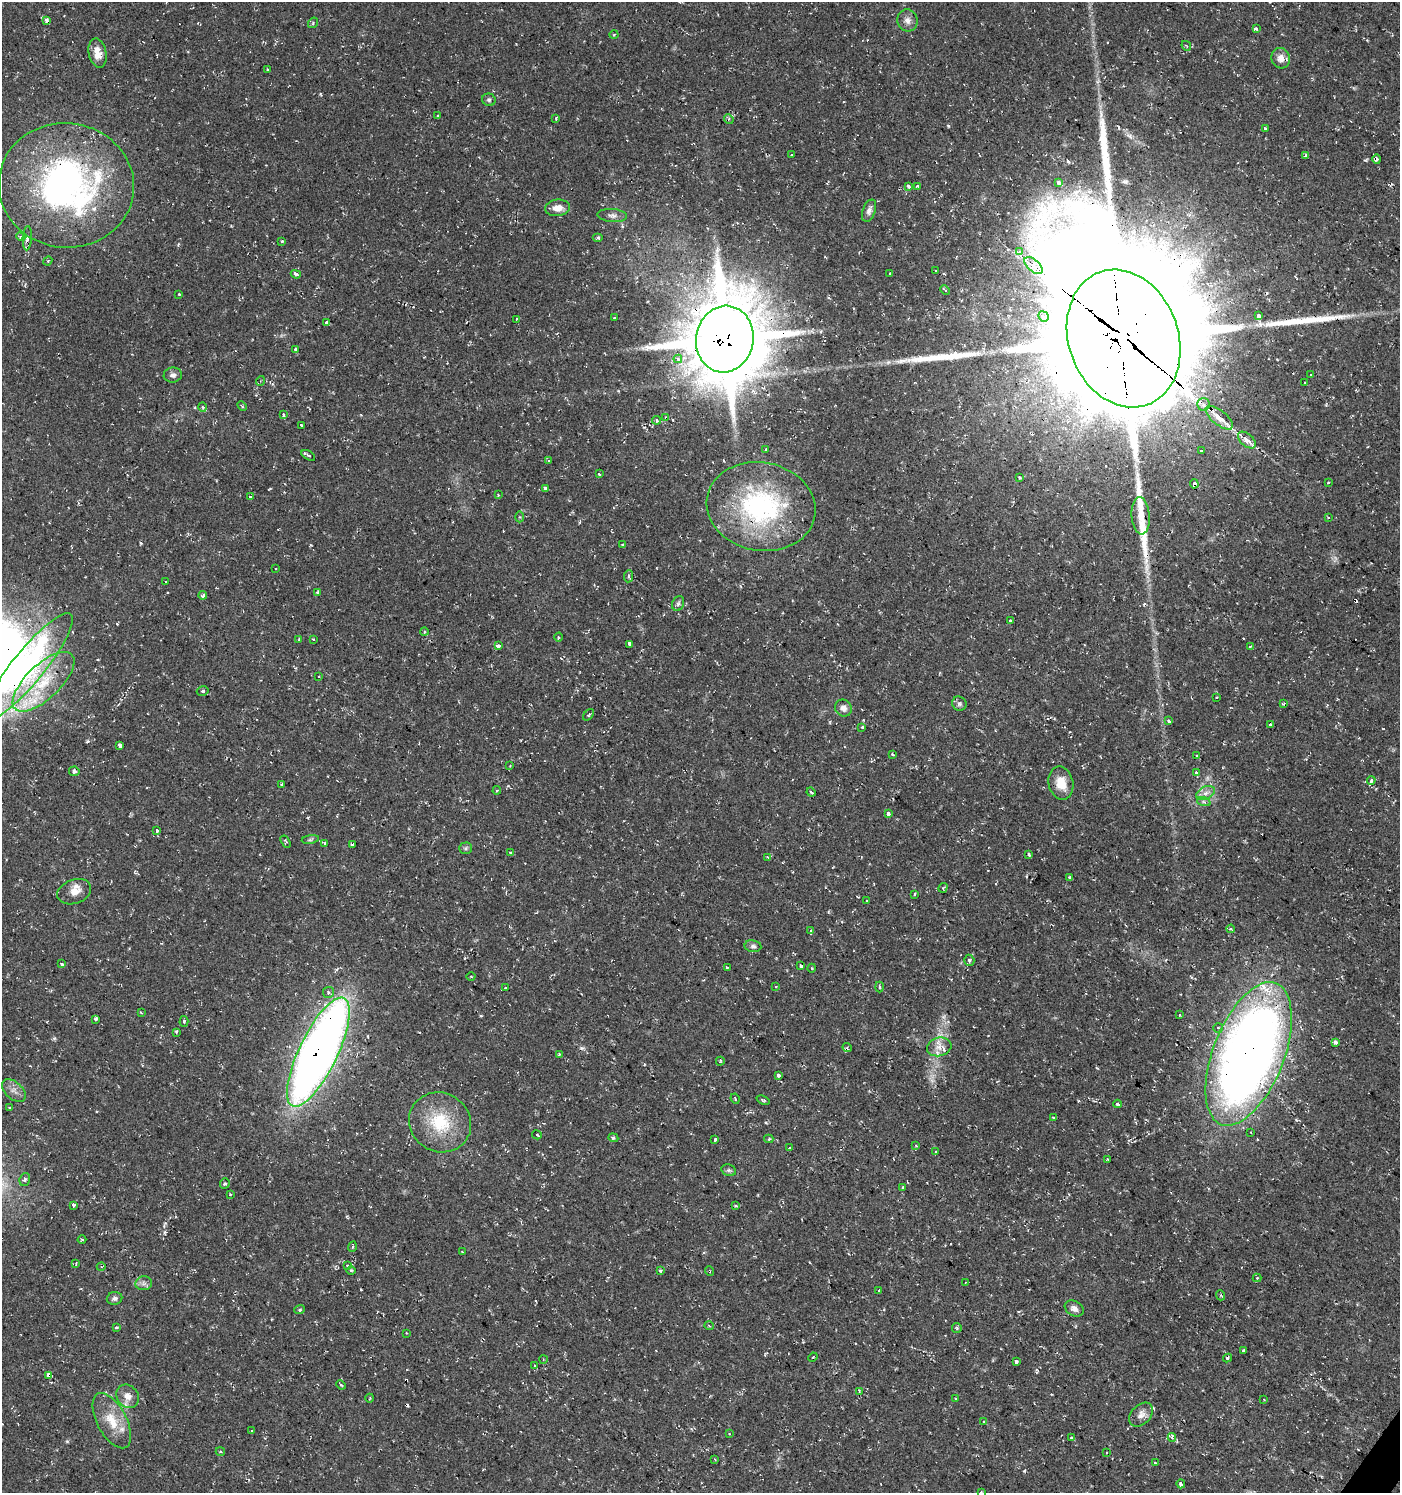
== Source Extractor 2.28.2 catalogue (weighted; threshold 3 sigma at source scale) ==
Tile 6 of 4 x 4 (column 2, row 2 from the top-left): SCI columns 1639-3036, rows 2985-4475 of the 6010 x 5973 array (HDU 1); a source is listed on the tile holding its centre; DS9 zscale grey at full resolution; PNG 1402 x 1495 px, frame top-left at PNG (2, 2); each listed source drawn as its Kron ellipse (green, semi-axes under 4 px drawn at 4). Shown black and unused: <1% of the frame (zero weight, under 2 of 3 exposures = <1% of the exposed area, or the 3 px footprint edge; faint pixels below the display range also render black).
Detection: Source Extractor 2.28.2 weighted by HDU 2 'WHT'; one run over the whole footprint, this tile lists its part. Background 0.0375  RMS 0.004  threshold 0.018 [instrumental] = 3 sigma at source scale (4.5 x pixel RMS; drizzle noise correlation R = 1.50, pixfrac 1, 0.0396/0.0396 arcsec/px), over >= 5 px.
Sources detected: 250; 1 inside a brighter object's white glare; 16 cosmic-ray / hot-pixel residue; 4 long thin detections or spike segments (spike, bleed or trail) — neither listed nor drawn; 4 inside a brighter listed object's ellipse — not listed separately; the other 225 listed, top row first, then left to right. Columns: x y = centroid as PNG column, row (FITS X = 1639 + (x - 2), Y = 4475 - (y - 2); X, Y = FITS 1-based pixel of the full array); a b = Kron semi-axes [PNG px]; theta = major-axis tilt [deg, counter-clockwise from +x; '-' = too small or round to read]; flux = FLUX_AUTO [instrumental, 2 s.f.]
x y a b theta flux
47 20 4 3 - 1.6
907 20 11 10 - 2.3
313 23 5 4 - 0.58
1256 29 4 3 - 2.6
614 34 4 3 - 0.46
1186 46 5 3 - 0.38
98 53 15 8 -77 4.9
1281 58 10 9 - 2.9
267 70 3 2 - 0.55
489 100 7 6 - 0.87
438 116 3 2 - 0.57
556 118 3 3 - 0.75
729 119 5 4 - 0.54
1265 128 3 3 - 0.5
791 155 3 3 - 1.6
1305 155 3 3 - 1.6
1377 159 5 3 - 0.94
1059 183 3 3 - 3.9
66 185 68 62 -6 140
908 186 3 3 - 5.8
918 186 3 3 - 0.81
557 208 12 8 7 3.5
869 211 11 6 70 1.6
612 215 15 6 -5 1.8
21 237 5 4 - 0.98
598 237 5 3 - 0.54
27 238 12 4 87 1.4
282 241 3 3 - 0.51
1020 252 4 3 - 110
48 261 4 4 - 0.45
1034 265 11 6 -42 3.6
936 271 3 3 - 0.87
890 273 3 3 - 0.87
296 274 5 3 - 2.9
945 290 6 3 -45 0.63
179 294 3 3 - 1.1
1043 316 5 4 - 0.97
1259 316 4 3 - 1.6
614 318 3 2 - 0.24
517 319 3 3 - 1.4
327 322 4 3 - 3.3
725 339 33 29 80 3000
1124 339 70 55 -70 23000
295 349 3 3 - 3.1
678 359 4 4 - 3.9
173 375 9 7 9 1.6
1311 375 3 3 - 0.92
260 381 5 3 - 0.34
1305 383 3 3 - 1.2
1204 404 6 6 - 1.9
242 406 5 3 - 0.41
202 407 5 3 - 0.43
284 415 3 3 - 2.7
666 418 4 3 - 3.6
1219 418 16 7 -39 8
657 420 4 3 - 1.2
301 425 3 3 - 1.6
1247 440 10 6 -40 4.7
766 449 3 3 - 1.2
1201 451 3 3 - 0.87
308 455 7 3 -32 1.2
548 461 3 2 - 0.62
599 474 3 3 - 1.1
1020 478 3 3 - 0.52
1328 482 3 3 - 0.61
1194 484 4 3 - 3.6
545 488 4 3 - 2.4
498 495 3 3 - 0.5
250 497 3 3 - 0.87
761 507 55 44 -11 66
1141 516 19 9 -85 4.5
519 517 5 3 - 0.48
1328 518 4 2 - 0.51
622 545 3 3 - 0.68
275 568 3 2 - 0.36
629 576 6 3 83 0.66
165 582 3 2 - 0.45
317 592 3 3 - 0.65
203 595 4 3 - 2.4
678 603 8 5 70 0.89
1010 620 3 3 - 0.65
424 632 4 3 - 0.44
558 637 4 3 - 0.39
299 639 3 3 - 0.61
313 640 3 3 - 0.89
629 644 4 3 - 2.9
498 646 4 3 - 3.9
1250 646 3 3 - 1.2
29 666 67 16 51 46
319 676 3 2 - 0.31
43 682 39 17 44 21
203 691 6 4 13 0.67
1217 697 3 2 - 0.31
959 704 7 7 - 1.1
1284 704 3 3 - 1
843 708 9 8 - 1.7
589 715 6 3 50 0.6
1169 721 4 3 - 1.7
1270 725 3 3 - 1.7
862 727 3 3 - 0.92
120 746 4 3 - 8.4
892 754 4 3 - 0.51
1196 755 3 3 - 0.46
510 766 2 2 - 0.28
74 771 5 4 - 0.98
1196 772 3 3 - 2.2
1371 780 4 3 - 8.5
1061 783 17 12 -78 6.5
281 784 3 2 - 0.44
497 790 4 3 - 0.56
811 792 5 3 - 0.97
1206 793 10 6 27 2.1
1204 802 7 4 -19 0.89
888 813 3 3 - 7.6
157 831 3 3 - 2.3
310 839 8 4 9 0.78
286 842 7 4 -58 0.58
325 843 4 4 - 0.63
352 844 3 2 - 0.52
465 848 6 5 - 0.78
510 853 3 3 - 1.3
1029 854 3 3 - 0.69
767 857 3 2 - 0.75
1070 877 3 3 - 0.59
943 888 5 3 - 0.45
74 892 17 12 20 4.3
914 894 4 2 - 0.38
866 901 3 2 - 0.45
1231 929 4 3 - 0.65
811 931 3 2 - 0.63
753 946 8 6 -9 1.1
969 960 5 5 - 0.8
62 964 3 3 - 1.1
801 966 4 3 - 2.9
727 967 3 2 - 0.94
812 968 4 3 - 0.43
471 977 4 3 - 0.35
776 987 3 3 - 0.57
879 987 5 3 - 0.47
506 988 4 2 - 0.43
328 993 5 5 - 0.9
141 1013 4 3 - 0.46
1180 1015 3 2 - 0.43
96 1019 3 3 - 0.91
184 1021 5 4 - 0.58
1218 1028 5 5 - 0.72
176 1032 4 3 - 0.67
1335 1042 3 3 - 11
847 1047 5 3 - 0.78
939 1047 12 9 14 3.6
318 1052 60 19 64 410
559 1054 3 3 - 0.44
1249 1054 76 35 69 470
720 1061 4 3 - 0.38
778 1076 3 3 - 5.6
14 1091 14 8 -42 2.5
735 1099 5 3 - 0.63
763 1100 7 3 -22 0.57
1117 1104 4 3 - 0.89
9 1107 3 3 - 1.6
1053 1117 3 2 - 0.31
440 1122 32 29 -33 21
1251 1132 3 2 - 0.39
537 1135 5 3 - 1
613 1138 5 4 - 0.58
715 1139 3 3 - 3.9
769 1139 5 4 - 0.55
916 1146 4 3 - 0.32
789 1147 3 3 - 1.2
936 1152 3 3 - 0.58
1108 1159 3 3 - 0.65
729 1170 7 5 -20 0.89
25 1179 6 5 - 0.99
225 1184 5 5 - 0.93
903 1187 3 3 - 0.85
230 1194 4 3 - 0.37
73 1205 3 3 - 2.4
736 1206 3 3 - 0.99
82 1239 4 3 - 0.39
352 1247 5 3 - 0.47
462 1252 3 3 - 0.49
76 1263 4 3 - 0.4
347 1266 4 3 - 0.48
101 1267 4 3 - 0.41
351 1271 5 3 - 0.52
660 1271 3 3 - 0.76
709 1271 5 3 - 0.36
1257 1278 4 4 - 0.4
966 1282 3 2 - 0.31
144 1283 8 7 - 1.5
879 1290 4 3 - 1.3
1220 1295 5 3 - 0.48
115 1298 8 6 13 1.3
1074 1308 10 7 -32 2.1
299 1310 5 3 - 0.57
709 1326 4 3 - 0.38
117 1327 3 3 - 0.8
957 1328 5 4 - 0.52
406 1333 3 2 - 0.27
1243 1350 3 3 - 1.9
813 1357 5 3 - 0.47
1227 1358 4 3 - 0.68
543 1359 4 3 - 0.34
1016 1362 4 3 - 1.1
535 1366 3 3 - 1.9
48 1375 4 3 - 12
341 1385 5 3 - 0.41
859 1391 3 2 - 0.34
128 1396 12 10 -49 3.6
370 1398 4 3 - 0.31
955 1399 3 3 - 0.53
1264 1399 3 2 - 0.85
1141 1415 14 9 45 2.6
112 1421 30 15 -62 10
984 1422 3 3 - 0.79
252 1431 2 2 - 0.41
729 1434 3 2 - 0.56
1071 1437 3 3 - 0.59
1172 1438 4 3 - 0.99
220 1451 5 2 - 0.4
1106 1453 3 3 - 0.52
715 1459 4 2 - 0.33
1155 1463 4 3 - 1.1
1181 1484 4 4 - 1.1
981 1492 3 2 - 0.63
Overlapping masked pixels (flux is a lower limit): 10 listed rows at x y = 725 339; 1124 339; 666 418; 1194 484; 761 507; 29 666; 318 1052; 1249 1054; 709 1271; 48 1375
Isophote crosses this tile's border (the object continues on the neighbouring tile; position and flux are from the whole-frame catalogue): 2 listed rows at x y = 29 666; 981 1492
Unlisted compact peaks at least as high as the median listed source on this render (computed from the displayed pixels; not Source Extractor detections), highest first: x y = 1024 1471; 320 94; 141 543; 67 1441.